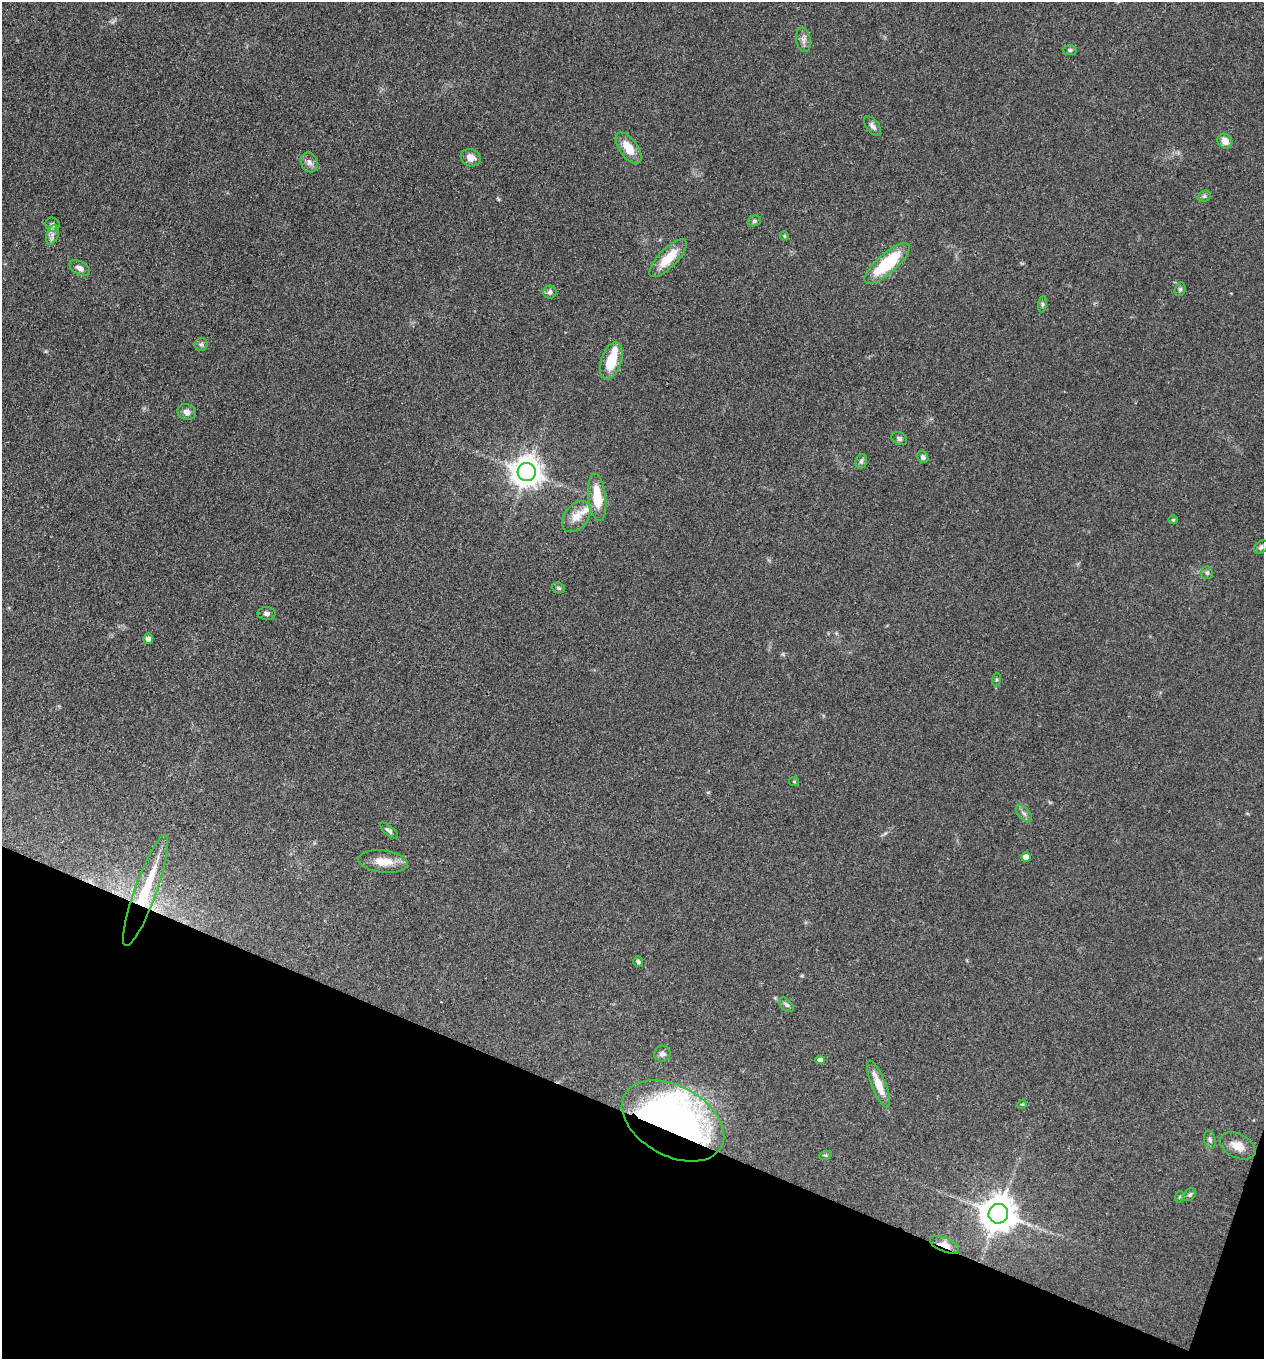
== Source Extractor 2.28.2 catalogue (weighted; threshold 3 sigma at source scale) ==
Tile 15 of 4 x 4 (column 3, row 4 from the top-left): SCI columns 2786-4047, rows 2-1358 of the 5442 x 5431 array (HDU 1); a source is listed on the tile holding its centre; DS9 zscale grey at full resolution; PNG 1266 x 1361 px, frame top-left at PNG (2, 2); each listed source drawn as its Kron ellipse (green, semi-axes under 4 px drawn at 4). Shown black and unused: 19% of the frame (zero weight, under 3 of 4 exposures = <1% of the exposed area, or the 3 px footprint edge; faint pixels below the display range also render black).
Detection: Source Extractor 2.28.2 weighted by HDU 2 'WHT'; one run over the whole footprint, this tile lists its part. Background 0.0948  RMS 0.0059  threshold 0.0267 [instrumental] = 3 sigma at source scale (4.5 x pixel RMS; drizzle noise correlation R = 1.50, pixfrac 1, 0.05/0.05 arcsec/px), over >= 5 px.
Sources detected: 57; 1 cosmic-ray / hot-pixel residue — neither listed nor drawn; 2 inside a brighter listed object's ellipse — not listed separately; the other 54 listed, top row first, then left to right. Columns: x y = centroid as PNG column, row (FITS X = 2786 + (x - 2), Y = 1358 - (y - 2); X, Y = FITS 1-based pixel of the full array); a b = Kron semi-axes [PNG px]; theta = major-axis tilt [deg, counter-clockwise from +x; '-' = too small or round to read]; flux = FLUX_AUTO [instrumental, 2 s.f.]
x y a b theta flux
803 40 12 7 -81 2.7
1070 50 7 5 1 1.2
873 126 12 6 -52 2.3
1225 141 8 7 - 5.2
628 148 18 9 -54 11
471 158 10 8 -22 4.5
309 162 10 8 -65 2.9
1204 196 7 5 22 1
754 221 7 5 16 1.2
52 225 7 6 - 1.7
52 235 10 6 71 2.5
784 236 4 4 - 0.75
668 258 25 9 46 14
887 263 28 10 41 34
80 268 11 6 -29 3.1
1180 289 7 5 69 1.2
550 292 6 6 - 2
1042 304 8 4 82 1.1
201 344 6 6 - 1.4
611 361 19 10 72 17
187 412 9 7 -17 2.9
899 439 8 6 -31 1.6
923 457 6 5 - 1.6
861 461 8 5 68 1.4
527 472 9 9 - 860
597 498 24 9 -84 17
576 517 18 11 51 7.9
1173 520 5 4 - 0.72
1261 547 8 6 44 1.5
1207 573 6 5 - 1.1
558 588 7 5 -20 0.92
267 613 9 6 -1 1.8
148 639 5 5 - 2.3
996 680 6 3 71 0.76
794 781 5 4 - 0.7
1024 813 10 5 -47 1.9
389 830 11 4 -40 1.5
1026 857 5 5 - 5.6
383 862 25 11 -7 10
146 891 59 11 70 34
638 962 5 5 - 1.2
786 1005 9 5 -43 1.5
662 1054 8 8 - 2.3
820 1060 4 4 - 2.8
878 1084 25 7 -68 10
1022 1104 5 4 - 0.72
673 1121 55 35 -29 310
1210 1140 9 5 -79 1.7
1238 1146 19 12 -27 7.9
826 1155 6 4 9 0.81
1190 1195 7 5 48 1.3
1179 1197 6 3 71 0.65
998 1214 10 9 - 1400
945 1245 15 7 -22 8.1
Overlapping masked pixels (flux is a lower limit): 3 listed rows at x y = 146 891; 673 1121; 945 1245